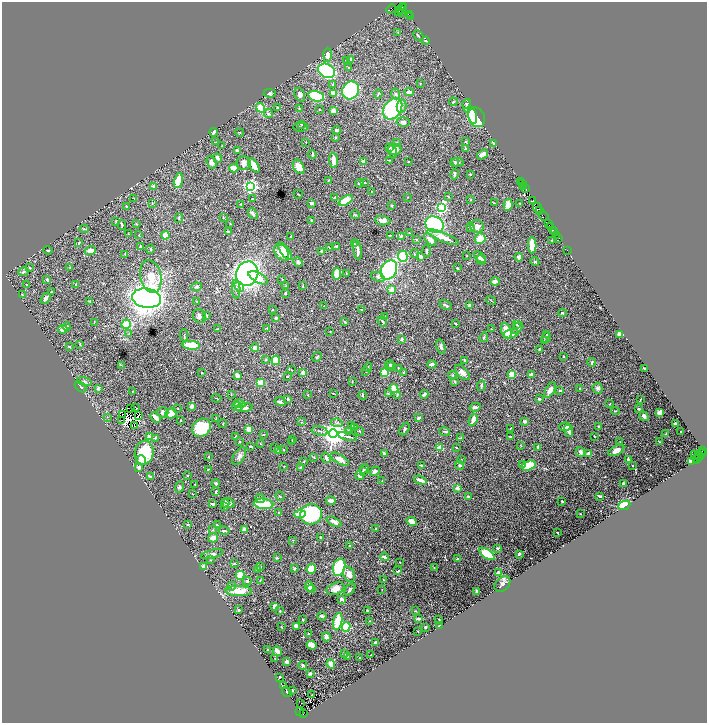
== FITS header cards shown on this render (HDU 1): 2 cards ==
NAXIS1  =                 1409
NAXIS2  =                 1442

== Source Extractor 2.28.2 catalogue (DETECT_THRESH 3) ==
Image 1409 x 1442 px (HDU 1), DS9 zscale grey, zoomed out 1/2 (1 PNG px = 2 x 2 image px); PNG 709 x 725 px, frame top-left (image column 1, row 1442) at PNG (2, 2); each listed source drawn as its Kron ellipse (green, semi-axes under 4 px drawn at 4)
Background 2.61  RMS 0.035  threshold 0.106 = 3 sigma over >= 5 px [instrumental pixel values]
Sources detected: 613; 51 cannot appear on this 1/2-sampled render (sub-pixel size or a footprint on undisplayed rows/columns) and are neither listed nor drawn; of the other 562, the 500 brightest by FLUX_AUTO listed and drawn (62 fainter detections omitted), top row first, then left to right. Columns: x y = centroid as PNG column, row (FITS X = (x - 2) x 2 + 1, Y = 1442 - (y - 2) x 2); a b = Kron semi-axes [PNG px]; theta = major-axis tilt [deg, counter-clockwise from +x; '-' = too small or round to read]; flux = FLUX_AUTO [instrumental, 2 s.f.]
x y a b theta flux
404 6 3 1 - 85
402 8 2 2 - 190
391 9 5 2 - 460
400 10 3 1 - 190
399 11 2 1 - 51
402 12 2 1 - 200
409 15 3 1 - 250
411 17 2 1 - 100
398 32 3 2 - 4.3
418 35 6 2 -47 6.5
426 41 4 3 - 6.5
327 55 7 4 88 52
346 60 3 2 - 3
351 60 4 2 - 17
349 67 4 2 - 4.2
327 71 9 6 -29 1200
420 83 3 3 - 3.2
333 84 3 2 - 7.6
350 90 9 8 - 650
409 92 4 3 - 15
270 93 6 4 -2 13
333 93 4 3 - 43
378 94 5 2 - 5.3
396 94 5 3 - 10
300 95 7 5 -68 26
316 96 8 5 -14 410
453 102 4 3 - 7.2
467 104 5 4 - 9.7
402 106 6 4 76 26
467 106 6 4 -82 15
277 107 2 2 - 7.9
261 108 5 4 - 110
299 109 3 2 - 4.6
393 109 11 8 55 510
319 110 3 2 - 3.3
333 111 3 3 - 57
269 114 4 4 - 9.9
473 116 8 4 -80 120
477 117 10 8 -62 420
403 122 7 4 -6 17
301 124 4 2 - 4.8
301 127 8 2 -2 13
336 130 4 4 - 11
214 132 4 2 - 23
239 132 4 2 - 5.6
336 138 3 3 - 4.6
216 142 4 2 - 3.2
306 142 2 2 - 3
465 142 3 2 - 4.2
397 143 3 3 - 8.8
494 143 3 2 - 10
222 146 3 2 - 3.5
389 148 2 2 - 4.8
395 149 6 5 - 47
466 149 4 3 - 6.4
237 151 4 3 - 20
392 151 7 3 -72 13
312 154 4 2 - 11
482 154 6 3 34 36
218 158 5 3 - 21
333 160 7 3 -86 59
390 160 3 2 - 4
212 162 7 4 -66 21
364 162 2 2 - 76
408 162 2 2 - 4.3
457 162 6 3 -9 10
244 163 7 6 - 34
455 163 4 3 - 6.2
254 165 8 4 -59 70
299 167 8 5 -60 73
234 168 4 3 - 89
455 174 5 3 - 15
470 174 3 3 - 4.2
178 181 8 4 77 170
328 181 4 2 - 3.6
521 182 2 1 - 320
359 183 4 3 - 8.3
365 183 3 2 - 6.8
522 184 2 1 - 230
154 186 3 2 - 24
251 186 4 3 - 1600
524 186 2 1 - 200
525 188 3 1 - 470
371 191 2 2 - 3.5
298 194 4 2 - 4.2
448 196 3 2 - 6.2
334 197 3 2 - 5.3
407 197 2 2 - 5.4
134 198 2 2 - 3.1
252 199 3 2 - 3.7
471 200 3 2 - 3.6
533 200 2 1 - 150
346 201 8 3 32 160
152 203 3 3 - 5.2
312 203 3 3 - 22
494 203 2 2 - 2.9
520 203 3 3 - 4.6
241 204 3 2 - 4.4
508 205 6 4 79 52
126 206 3 2 - 3.5
392 206 3 3 - 5.7
441 208 4 3 - 1200
538 208 5 2 - 770
540 210 3 1 - 710
253 214 6 3 -51 24
355 215 5 2 - 5.3
544 216 5 2 - 970
223 217 2 2 - 4.2
179 218 5 3 - 8
312 220 2 2 - 8.7
116 221 3 2 - 5.9
383 221 7 4 -6 34
230 223 3 2 - 3
136 224 3 2 - 3.2
434 224 9 7 -27 930
549 224 4 1 - 380
122 225 5 2 - 7.4
551 226 3 2 - 400
471 227 5 4 - 10
477 227 7 6 - 36
84 229 4 2 - 6.1
553 230 2 1 - 490
228 232 3 2 - 6.9
555 232 3 1 - 330
409 233 3 2 - 5.9
128 234 2 2 - 4
139 235 2 1 - 3.5
165 235 4 3 - 110
557 235 3 1 - 270
291 236 4 2 - 4.7
390 236 2 2 - 3.8
401 236 4 3 - 11
443 237 17 4 -22 69
559 238 2 1 - 120
416 239 4 3 - 6.9
480 239 5 5 - 75
430 240 8 4 -46 29
552 241 3 1 - 3.3
79 243 4 2 - 6.6
354 244 2 2 - 5.5
532 245 8 3 -88 120
337 246 4 3 - 6.2
140 247 4 3 - 7.2
329 248 3 2 - 3.2
150 249 4 2 - 5.9
48 250 4 3 - 8.1
357 250 10 2 -82 33
90 251 5 4 - 49
285 251 10 3 -54 59
321 251 3 2 - 16
427 251 6 2 -85 16
567 251 3 1 - 120
282 252 9 6 -51 160
125 254 3 2 - 4.9
415 254 4 2 - 4
467 255 2 2 - 2.9
403 256 6 5 - 190
420 256 3 3 - 33
480 257 7 3 -42 39
519 257 4 3 - 33
481 260 5 4 - 21
298 262 5 3 - 17
535 262 5 4 - 9.4
30 268 3 2 - 4.6
70 268 3 2 - 4.2
457 268 3 2 - 6.8
389 270 10 7 60 920
24 272 5 3 - 9.2
346 273 3 2 - 3.3
247 274 12 11 - 1600
337 274 6 3 86 150
151 276 16 10 -78 120
378 277 7 4 -20 23
258 278 11 4 -29 64
282 279 3 2 - 3.1
47 280 4 3 - 6.3
495 281 5 3 - 27
76 284 3 3 - 9.4
27 285 2 2 - 3.7
286 286 3 3 - 5.8
303 286 4 2 - 5.3
196 287 5 4 - 12
239 287 6 4 -62 18
236 289 9 3 -88 18
392 290 2 2 - 180
52 292 2 1 - 3.1
285 293 3 3 - 6.8
22 294 3 3 - 4
45 298 6 3 56 24
146 298 14 9 -8 4400
90 301 3 2 - 7.4
197 301 3 2 - 5.8
491 301 5 1 - 4
446 305 6 2 -30 15
324 306 3 2 - 3.6
469 306 4 3 - 23
273 310 2 2 - 7.6
361 310 2 2 - 7.1
563 313 4 3 - 8.1
199 316 7 6 - 25
207 316 3 2 - 4.8
385 317 3 2 - 5.1
276 318 3 3 - 8.2
382 321 5 3 - 9.4
94 322 4 2 - 5.1
345 322 4 2 - 6.7
455 323 3 2 - 5.2
126 324 5 4 - 150
516 324 4 2 - 7.9
67 327 4 3 - 9.9
267 328 3 2 - 3.1
517 328 7 4 50 23
63 329 5 3 - 27
217 329 3 2 - 4.9
491 329 2 2 - 3.1
330 331 2 2 - 4.7
506 331 8 5 -69 120
128 334 3 2 - 3.7
511 334 8 4 16 39
547 334 4 2 - 6.3
619 334 2 2 - 150
184 335 6 2 -89 7.1
484 337 5 3 - 7.8
546 337 5 3 - 8.4
402 340 4 3 - 7.7
544 341 3 3 - 4.6
80 344 4 3 - 5.6
191 345 9 3 -4 200
69 347 3 2 - 4.8
441 347 7 4 -75 22
255 348 4 4 - 25
539 349 3 3 - 5
563 356 2 2 - 5.4
317 357 5 2 - 7.2
266 359 3 2 - 7.9
276 360 4 4 - 170
464 360 4 2 - 5.2
592 363 4 2 - 7.2
390 364 5 3 - 6.5
432 364 4 2 - 19
121 365 3 2 - 3
391 366 4 4 - 13
368 367 4 2 - 4.9
398 368 3 3 - 5.1
645 368 4 2 - 11
291 370 2 2 - 3.2
366 371 3 3 - 6.2
462 372 9 5 -47 43
202 373 2 2 - 3.2
303 373 3 3 - 30
384 373 4 3 - 240
404 373 3 2 - 15
512 374 4 3 - 120
452 375 4 4 - 7.6
532 375 3 3 - 19
237 376 4 3 - 16
287 376 3 2 - 6.3
84 382 8 3 -12 13
352 382 3 2 - 3.1
455 382 3 3 - 6.2
261 383 4 3 - 130
481 386 5 3 - 10
81 387 7 3 -42 13
98 388 3 2 - 25
580 388 3 2 - 4.9
598 388 5 5 - 15
394 389 4 3 - 110
550 390 9 4 58 34
560 390 3 2 - 11
132 391 3 2 - 3.7
333 393 4 2 - 3.1
388 394 4 3 - 5.7
424 394 4 2 - 18
231 395 2 1 - 3
308 395 2 2 - 4.5
363 395 4 2 - 6.5
397 395 4 2 - 5.7
216 398 5 1 - 3.3
288 399 3 2 - 10
539 399 3 3 - 11
640 399 3 1 - 3
280 402 5 3 - 17
239 404 6 3 -9 38
610 404 3 2 - 3.9
191 406 3 2 - 38
237 407 5 4 - 29
475 407 5 3 - 18
131 408 2 1 - 5.3
136 408 2 1 - 4.6
178 408 3 2 - 3.7
244 408 8 3 5 39
639 409 3 3 - 7.1
615 411 4 2 - 5.2
163 412 5 5 - 24
660 413 4 3 - 69
122 414 2 1 - 6
171 414 5 5 - 93
139 415 4 1 - 7
644 416 5 3 - 31
107 417 3 2 - 3
155 417 6 2 -46 48
419 418 3 2 - 14
216 419 3 2 - 10
122 420 2 1 - 3.2
181 420 3 2 - 3.6
473 420 6 3 68 51
525 421 3 2 - 16
302 422 3 2 - 3.6
223 423 4 2 - 3.4
337 423 6 3 -10 13
675 424 3 2 - 16
352 425 3 2 - 6.6
135 426 2 1 - 3.3
598 426 2 2 - 5.8
565 427 6 4 4 30
201 428 10 8 38 300
354 428 3 2 - 8.6
510 428 3 2 - 3.2
249 429 3 3 - 81
404 429 7 3 60 10
320 431 8 3 -13 12
348 431 4 3 - 12
359 431 4 2 - 5.3
569 431 6 3 -74 30
681 431 2 2 - 8.1
445 432 5 3 - 7
333 434 4 4 - 7900
665 434 3 1 - 4.8
263 435 3 2 - 3.9
235 436 3 2 - 4.6
348 436 10 2 -13 13
594 436 2 1 - 4.9
149 437 2 2 - 100
511 437 3 2 - 5.5
155 438 3 2 - 6.5
460 438 4 2 - 8.2
293 439 2 2 - 4.7
239 442 2 2 - 4.3
292 442 4 2 - 5.5
620 442 3 3 - 3.9
659 442 2 1 - 2.8
260 444 3 2 - 3.7
520 445 3 2 - 3.7
251 446 3 2 - 9.4
456 447 2 1 - 4.9
538 447 4 3 - 7.5
274 448 3 2 - 6
440 448 2 2 - 130
283 450 3 2 - 4.3
616 450 8 4 27 50
702 450 3 1 - 56
278 451 3 3 - 22
580 452 5 4 - 25
704 452 2 1 - 94
144 453 12 9 81 260
384 453 4 3 - 13
589 454 3 3 - 61
701 454 3 1 - 110
694 455 2 1 - 2.9
699 455 2 1 - 250
239 456 10 5 57 26
208 457 3 2 - 5
314 457 4 3 - 6.1
700 457 2 1 - 320
326 458 5 3 - 22
697 458 3 1 - 200
340 459 10 4 -32 44
628 459 4 2 - 12
696 459 2 2 - 86
141 460 5 5 - 36
461 460 2 2 - 3.9
303 462 4 2 - 3.4
692 462 3 2 - 390
421 465 4 3 - 8.3
460 465 4 4 - 10
523 465 3 3 - 12
284 466 2 2 - 5.1
529 466 7 4 17 210
632 466 2 1 - 4.1
139 467 3 3 - 23
301 468 2 2 - 7.5
208 469 3 1 - 4.3
364 469 5 3 - 14
363 471 3 3 - 5.5
375 471 5 4 - 17
188 476 3 2 - 6.5
359 476 4 4 - 13
151 477 4 3 - 18
420 480 6 2 -19 41
382 481 2 2 - 3.5
216 483 4 3 - 9
623 483 2 2 - 13
195 484 2 2 - 5.1
179 487 6 3 69 8.4
457 488 4 3 - 18
216 492 3 2 - 14
192 494 2 2 - 3.9
280 496 5 3 - 6.5
600 496 3 2 - 12
468 497 3 3 - 12
260 499 5 4 - 14
331 501 5 3 - 28
562 501 2 2 - 6.6
225 503 4 3 - 12
228 503 7 5 -11 41
213 504 3 2 - 11
263 504 10 5 -6 200
624 505 6 3 24 440
224 507 4 3 - 8.2
279 513 3 2 - 6.3
300 514 6 4 7 110
311 514 11 10 - 570
580 514 2 2 - 2.8
412 521 5 4 - 50
334 522 8 3 -25 27
188 525 3 2 - 5.9
217 525 3 2 - 5.2
244 529 4 3 - 16
376 529 3 2 - 4.6
212 530 3 3 - 4.1
224 531 5 2 - 10
557 532 2 1 - 4.7
213 538 5 4 - 38
321 538 3 2 - 6.4
293 540 2 2 - 3.6
350 545 3 2 - 7.9
498 548 3 2 - 8.1
212 554 11 3 15 28
487 554 9 4 -35 320
519 554 3 2 - 12
384 557 4 2 - 23
277 558 3 3 - 6.1
457 559 2 2 - 6.1
210 560 2 2 - 3.3
400 562 3 2 - 2.9
234 563 4 2 - 4.4
261 566 3 2 - 3.5
204 567 4 3 - 35
339 567 9 6 71 420
434 568 3 2 - 4.5
258 569 3 3 - 8.9
294 569 3 3 - 11
311 569 5 4 - 100
398 571 4 2 - 11
498 573 3 2 - 30
349 574 8 5 -64 45
240 575 4 4 - 130
383 579 2 2 - 4.3
260 580 3 2 - 3.7
247 581 4 3 - 8.8
502 584 9 6 44 22
232 586 4 3 - 11
309 586 5 3 - 98
311 589 4 2 - 38
335 589 9 5 25 53
382 589 2 2 - 3.7
350 590 7 3 46 14
239 591 13 5 -2 99
476 592 3 2 - 9.6
341 599 4 4 - 14
275 607 4 3 - 25
239 610 3 2 - 6.6
280 611 2 2 - 12
367 611 2 2 - 10
415 611 4 2 - 3.8
322 616 4 2 - 14
303 619 3 2 - 5.7
419 619 4 2 - 22
439 619 2 2 - 3.7
369 621 2 2 - 3.1
338 622 9 4 76 180
296 626 4 3 - 38
439 626 2 1 - 4.9
281 627 4 2 - 3.4
346 627 4 4 - 280
425 627 3 2 - 12
418 631 2 2 - 3.8
308 633 2 2 - 5.8
326 637 4 3 - 30
375 643 3 2 - 17
312 645 5 4 - 79
267 650 2 2 - 4.3
277 651 5 3 - 75
344 653 4 3 - 8.7
371 655 3 1 - 3.7
347 656 3 2 - 4.5
275 658 2 2 - 4.5
359 658 2 2 - 6.2
287 662 3 3 - 39
331 664 5 3 - 48
303 665 4 3 - 14
310 673 3 2 - 10
280 677 2 2 - 4
283 686 3 2 - 6.5
292 690 2 2 - 5.1
287 692 5 2 - 7.9
312 695 2 1 - 3.9
301 704 3 1 - 13
300 712 3 1 - 730
303 714 2 1 - 280
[62 fainter detections neither listed nor drawn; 51 sub-pixel or undisplayed-footprint detections neither listed nor drawn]